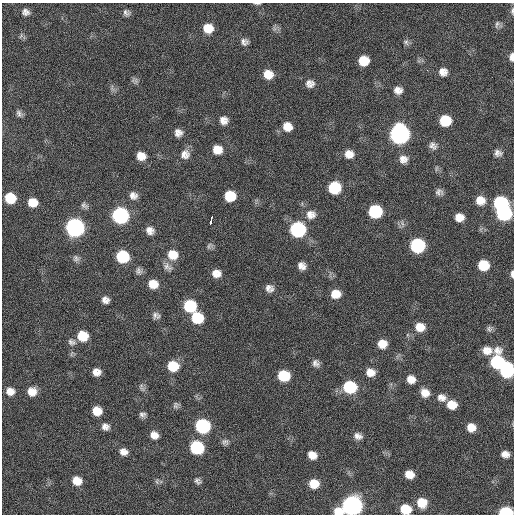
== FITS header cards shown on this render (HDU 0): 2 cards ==
NAXIS1  =                  512 / Axis length
NAXIS2  =                  512 / Axis length

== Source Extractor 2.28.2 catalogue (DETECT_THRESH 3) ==
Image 512 x 512 px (HDU 0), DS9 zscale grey, 1 PNG px = 1 image px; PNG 516 x 516 px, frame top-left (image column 1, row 512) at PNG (2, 3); no overlay
Background 120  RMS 11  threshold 33.8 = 3 sigma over >= 5 px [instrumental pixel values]
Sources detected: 114; all 114 listed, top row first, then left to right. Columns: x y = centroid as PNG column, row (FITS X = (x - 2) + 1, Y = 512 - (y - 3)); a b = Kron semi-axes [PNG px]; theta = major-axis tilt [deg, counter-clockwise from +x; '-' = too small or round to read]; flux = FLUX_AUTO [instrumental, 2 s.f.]
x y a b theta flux
257 3 9 2 -2 1100
512 11 10 4 86 1800
26 12 10 9 - 3900
126 13 8 7 - 2800
497 24 12 6 69 2300
208 28 10 9 - 12000
274 28 7 4 -72 1700
21 36 8 5 57 1500
244 42 9 8 - 3400
406 42 9 7 -59 2100
512 57 8 5 87 3700
364 61 9 8 - 14000
427 70 3 2 - 2600
443 72 9 9 - 5600
268 74 10 9 - 9800
135 80 10 7 -24 2100
310 84 10 9 - 4600
112 88 11 3 -79 1700
398 90 10 8 -12 5100
19 113 10 7 -51 2500
224 120 10 9 - 5300
445 121 9 9 - 23000
287 126 11 9 -35 8300
178 133 9 9 - 4400
399 134 11 10 - 300000
433 146 10 9 - 3700
217 150 10 9 - 9100
498 153 10 8 -20 3500
185 154 12 11 - 6100
349 154 10 9 - 6500
141 156 10 9 - 8000
403 159 10 10 - 5300
436 168 8 4 81 1100
334 188 10 9 - 33000
439 192 9 7 -14 3000
133 195 11 10 - 4600
230 196 9 9 - 19000
10 198 9 8 - 21000
480 200 11 10 - 8400
32 202 8 7 - 10000
501 203 10 9 - 62000
84 205 11 7 -36 2400
375 211 10 9 - 50000
504 213 10 9 - 83000
311 214 13 12 - 6800
120 215 10 9 - 130000
459 217 9 8 - 7000
211 220 8 3 74 15000
75 227 10 10 - 230000
298 229 10 10 - 92000
150 230 9 8 - 4900
417 245 10 9 - 73000
209 246 10 6 64 2000
173 255 12 11 - 12000
123 256 10 9 - 37000
76 258 9 8 - 2500
483 265 9 8 - 19000
302 266 8 7 - 4900
168 267 14 9 -39 4400
139 271 9 8 - 2800
216 273 9 8 - 6200
512 274 9 4 -89 2300
153 284 10 9 - 9400
268 288 11 9 54 4300
336 294 9 8 - 9400
105 300 8 7 - 4000
190 306 10 9 - 40000
156 315 9 7 -27 3000
197 318 10 9 - 28000
420 327 11 9 -6 9900
489 329 9 7 -71 2100
83 336 10 9 - 18000
72 342 11 8 -16 2900
382 344 9 8 - 8900
487 350 26 8 3 10000
71 353 9 3 69 1000
497 362 10 10 - 56000
316 363 9 8 - 3500
173 366 10 9 - 19000
507 370 11 10 - 60000
96 372 8 7 - 5700
370 372 10 8 -21 7200
284 376 9 8 - 28000
411 379 10 9 - 6700
142 387 12 6 -68 2400
350 387 11 10 - 42000
10 391 9 8 - 6600
32 391 10 10 - 8600
425 393 10 9 - 7200
442 397 12 9 -24 5500
176 405 9 7 56 2100
452 405 10 8 -10 11000
97 411 8 7 - 11000
142 415 8 6 -2 2500
203 426 10 9 - 82000
105 427 9 8 - 4000
471 427 8 8 - 7800
154 435 9 7 -37 5800
358 436 11 8 -24 4000
225 442 8 8 - 2400
197 447 9 9 - 61000
123 452 9 8 - 4900
505 454 8 6 -8 4700
312 455 9 7 -29 7300
409 474 8 7 - 8300
77 481 9 8 - 10000
198 481 9 6 -40 2300
157 482 8 4 -90 1400
314 484 9 8 - 13000
422 503 10 10 - 13000
352 505 10 9 - 340000
405 509 10 8 -14 18000
338 511 11 7 -4 9800
506 512 9 6 -1 48000
At the frame edge (FLAGS 8, measured only in part): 7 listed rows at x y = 257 3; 512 11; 512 57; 512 274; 405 509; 338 511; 506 512